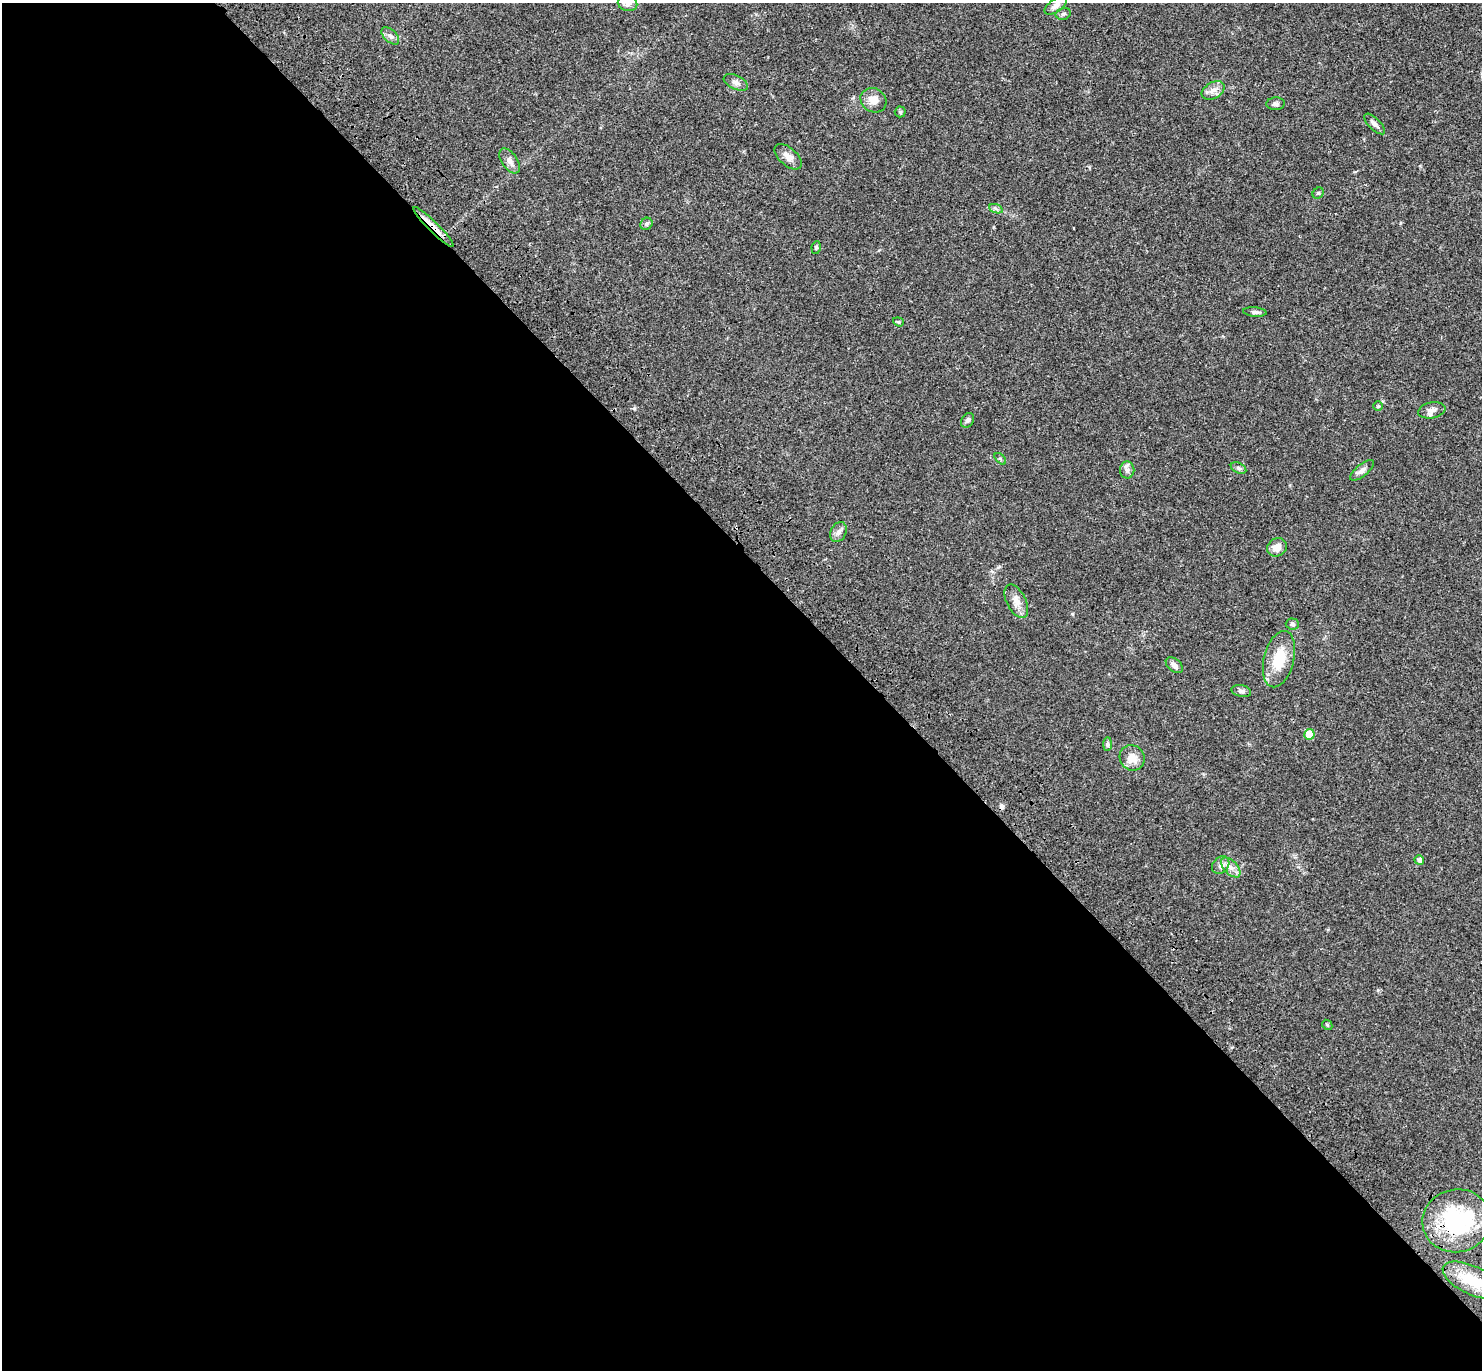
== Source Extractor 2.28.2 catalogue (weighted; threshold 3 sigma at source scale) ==
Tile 9 of 4 x 4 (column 1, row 3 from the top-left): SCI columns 98-1577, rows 1614-2981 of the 6115 x 6103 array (HDU 1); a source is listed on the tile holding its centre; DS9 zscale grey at full resolution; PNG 1484 x 1372 px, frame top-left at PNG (2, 3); each listed source drawn as its Kron ellipse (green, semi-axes under 4 px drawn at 4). Shown black and unused: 59% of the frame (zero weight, under 3 of 4 exposures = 6% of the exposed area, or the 3 px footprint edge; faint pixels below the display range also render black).
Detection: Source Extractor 2.28.2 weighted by HDU 2 'WHT'; one run over the whole footprint, this tile lists its part. Background 0.0501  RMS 0.0056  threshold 0.0252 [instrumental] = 3 sigma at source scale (4.5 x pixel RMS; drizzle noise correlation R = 1.50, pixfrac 1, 0.05/0.05 arcsec/px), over >= 5 px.
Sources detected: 43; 1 cosmic-ray / hot-pixel residue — neither listed nor drawn; the other 42 listed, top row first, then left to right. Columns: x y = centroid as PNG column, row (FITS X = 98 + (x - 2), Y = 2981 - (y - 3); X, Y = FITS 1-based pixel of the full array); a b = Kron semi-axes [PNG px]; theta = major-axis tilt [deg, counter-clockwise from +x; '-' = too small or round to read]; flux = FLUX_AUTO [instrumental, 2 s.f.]
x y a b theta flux
628 3 10 7 -12 2.3
1056 5 13 6 37 2.6
1063 14 8 5 13 1.2
390 36 11 6 -44 1.9
736 82 13 7 -24 2.3
1213 90 12 8 30 3.3
873 100 13 11 -35 5.1
1276 104 9 6 4 1.5
900 112 5 5 - 0.99
1375 124 13 5 -45 2.2
788 157 16 9 -42 3.9
510 161 14 7 -55 3.2
1318 193 6 5 - 0.86
996 209 7 4 -20 1.2
646 224 6 5 - 1.1
433 227 28 5 -45 5.1
816 248 6 4 79 0.79
1255 312 12 4 -5 1.5
898 322 5 4 - 0.69
1378 406 4 4 - 0.54
1432 410 14 8 11 2.6
968 420 8 6 56 1.4
1000 459 7 4 -45 0.87
1239 468 8 5 -28 1.3
1127 470 8 7 - 2
1362 470 14 6 39 2.3
838 532 10 7 63 2.4
1277 547 10 8 30 4.6
1016 601 18 9 -63 4.8
1292 624 6 5 - 0.99
1279 659 29 15 76 15
1174 665 10 6 -40 2.5
1241 691 10 5 -11 1.6
1309 734 5 5 - 11
1107 744 7 4 89 1
1132 758 13 12 - 6.5
1419 860 5 4 - 2
1221 865 10 7 47 2.8
1231 867 12 6 -47 3.3
1327 1025 5 4 - 0.71
1457 1221 34 31 12 59
1472 1280 32 14 -25 20
Overlapping masked pixels (flux is a lower limit): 2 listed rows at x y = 433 227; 1457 1221
Isophote crosses this tile's border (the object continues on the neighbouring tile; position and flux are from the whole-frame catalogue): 4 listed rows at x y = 628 3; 1056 5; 1457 1221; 1472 1280
Unlisted compact peaks at least as high as the median listed source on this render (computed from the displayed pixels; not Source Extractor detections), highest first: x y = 634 408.